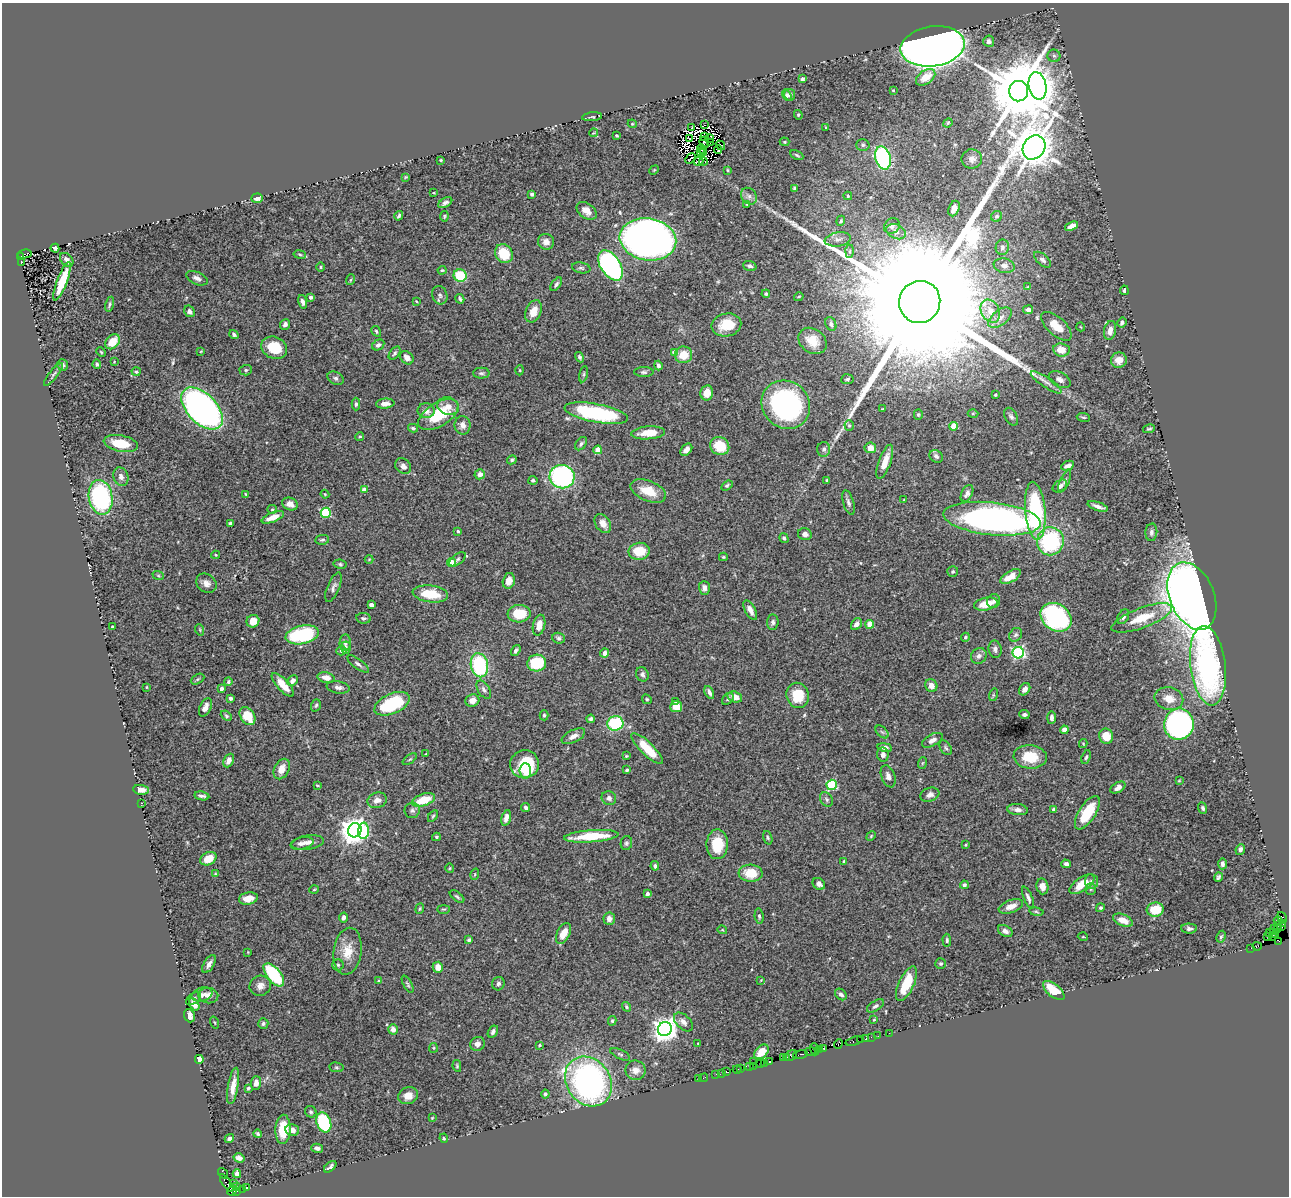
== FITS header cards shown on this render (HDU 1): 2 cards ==
NAXIS1  =                 1287
NAXIS2  =                 1194

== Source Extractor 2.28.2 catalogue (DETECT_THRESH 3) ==
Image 1287 x 1194 px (HDU 1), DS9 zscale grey, 1 PNG px = 1 image px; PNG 1291 x 1198 px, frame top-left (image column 1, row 1194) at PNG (2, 3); each listed source drawn as its Kron ellipse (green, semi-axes under 4 px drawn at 4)
Background 0.767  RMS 0.026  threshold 0.0791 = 3 sigma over >= 5 px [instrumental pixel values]
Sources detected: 493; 9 with non-positive FLUX_AUTO (blend fragments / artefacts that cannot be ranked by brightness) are neither listed nor drawn; the other 484 listed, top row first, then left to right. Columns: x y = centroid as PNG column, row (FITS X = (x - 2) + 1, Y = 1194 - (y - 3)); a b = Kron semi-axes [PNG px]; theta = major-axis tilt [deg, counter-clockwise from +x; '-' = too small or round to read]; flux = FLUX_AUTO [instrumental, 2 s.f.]
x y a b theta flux
989 41 6 5 - 4.7
933 46 32 20 8 2200
1054 56 6 6 - 3.9
926 77 11 7 36 27
802 79 4 4 - 3.9
1038 86 14 9 -79 1700
893 90 3 3 - 1.5
1019 91 10 9 - 21000
787 95 6 4 -58 4.6
790 95 6 5 - 6.8
798 115 5 4 - 2
592 117 10 3 7 2.3
948 123 5 4 - 2
632 124 4 4 - 1.8
704 125 2 2 - 3.4
826 127 3 2 - 1.5
692 128 4 2 - 5.3
593 133 4 3 - 1.5
616 135 3 2 - 1.9
705 136 2 2 - 1.5
689 139 3 2 - 3.2
710 139 4 2 - 1.9
704 142 6 4 -65 1.8
710 142 3 2 - 1.7
784 142 5 4 - 2.1
720 145 5 2 - 1
863 145 7 5 2 3.4
1034 147 13 10 54 7400
702 149 5 2 - 0.4
718 150 4 2 - 1.7
700 152 3 3 - 1.2
703 152 3 2 - 0.44
797 155 7 3 -26 2.8
883 158 12 7 -75 300
690 159 6 2 43 1.4
972 159 10 9 - 8.9
441 160 3 2 - 1.8
698 161 5 2 - 1.9
703 161 4 2 - 3
654 170 5 4 - 1.6
728 170 3 3 - 1.7
406 177 4 4 - 1.8
794 188 3 3 - 2.8
434 193 4 2 - 1.3
532 194 3 3 - 3.2
749 196 9 7 -53 7.1
848 196 4 4 - 2.1
257 198 6 4 2 7.5
445 203 8 4 31 6
747 204 3 2 - 1.9
954 209 8 5 67 9
587 211 11 7 -37 13
399 216 5 3 - 3.4
444 216 5 3 - 1.9
997 216 6 5 - 3.7
841 221 5 4 - 2.4
892 226 8 7 - 6.3
1071 226 7 4 21 13
896 232 10 7 -24 8.8
648 239 28 21 -9 1700
838 239 13 7 9 8.5
546 242 8 8 - 10
1002 247 8 6 79 5
55 248 4 3 - 3.8
849 251 6 4 88 3.2
504 253 10 8 -52 49
25 254 7 3 14 540
300 254 6 3 -9 2.1
21 257 4 3 - 290
67 260 8 5 -45 7.6
1043 260 10 5 -41 5.6
21 262 4 3 - 110
611 265 17 10 -57 420
750 266 7 5 -18 4.3
1004 266 10 7 -10 9.7
321 267 5 3 - 2
581 268 9 5 -10 4.4
442 270 4 4 - 2.1
460 276 6 6 - 63
197 278 11 6 -23 8.7
350 280 5 3 - 1.8
62 281 20 5 69 49
556 284 8 4 54 3.6
1028 287 4 4 - 2.2
1124 290 4 3 - 4.9
766 294 4 3 - 2.5
440 295 9 7 -69 5.5
311 297 4 3 - 6.5
799 297 5 3 - 1.9
460 299 5 3 - 3.4
416 301 3 2 - 1.4
303 302 7 4 -74 5.8
920 302 21 20 - 180000
110 304 8 3 76 3.3
1028 310 5 4 - 6.3
189 311 6 5 - 6.7
534 311 11 7 67 24
990 311 12 9 -62 20
1000 318 14 7 38 12
1122 322 5 4 - 5.3
285 324 6 5 - 5.8
831 324 7 5 -65 4.3
726 325 15 11 11 47
1056 326 19 9 -42 30
1081 327 4 3 - 1.1
1110 330 9 6 79 13
376 331 6 4 -59 2.5
234 335 5 3 - 3.8
813 341 15 12 -36 27
113 342 8 6 46 33
378 345 6 5 - 5.5
274 348 13 10 -25 49
1061 350 8 6 -6 23
201 351 4 3 - 1.3
101 352 5 3 - 1.9
674 352 4 4 - 17
395 353 7 4 52 3.8
683 355 9 8 - 28
579 357 5 4 - 3.2
407 358 7 5 -46 9.8
1119 360 8 7 - 18
114 362 3 2 - 1.3
97 364 5 4 - 3.5
62 365 6 5 - 5
658 366 5 3 - 6.1
246 370 6 5 - 2.9
520 370 5 3 - 1.5
136 372 4 4 - 3.1
644 372 9 5 0 4.4
481 373 8 5 0 4.1
53 374 14 4 52 4.2
584 374 8 3 79 2.4
336 378 8 6 -29 5
847 379 6 5 - 3
1060 380 12 7 -31 9
1046 382 18 5 -33 11
707 393 7 6 - 23
995 395 3 3 - 2.2
356 404 6 4 90 3.2
385 404 9 5 6 8.6
786 405 25 23 -45 330
448 406 11 8 -15 12
202 408 26 14 -46 990
883 409 4 2 - 1.9
426 411 8 7 - 12
596 413 32 9 -11 210
918 414 5 4 - 2.4
973 414 5 3 - 1.8
438 415 22 11 32 77
1011 417 9 6 -60 5.2
1083 417 6 3 -7 2.3
463 425 9 8 - 10
849 425 5 4 - 2.2
953 426 4 4 - 34
413 428 5 3 - 2.9
1149 429 6 3 11 2.7
648 433 17 6 4 30
360 437 4 4 - 2.3
121 443 17 8 -11 48
581 444 7 5 52 4.3
720 446 10 8 -33 39
870 448 6 5 - 17
824 449 7 6 - 5.4
598 450 4 4 - 33
686 450 7 5 48 8.9
936 456 7 5 -40 5.7
512 460 5 4 - 3.6
885 462 18 6 70 22
403 466 9 7 -48 9.5
1068 466 7 3 24 6.7
480 474 5 5 - 9.8
121 477 9 7 -68 8.5
562 477 12 11 - 320
533 480 4 4 - 3.1
827 480 3 3 - 2.2
1065 481 12 5 65 4.7
727 485 6 4 35 3.2
1060 486 8 5 36 7.7
364 490 4 4 - 15
648 491 19 10 -22 37
967 493 9 5 63 8
245 494 4 2 - 1.5
325 494 4 4 - 1.6
101 497 17 12 -80 260
904 499 3 2 - 1.1
848 502 13 5 -74 5.9
290 504 8 6 -21 10
1098 506 10 3 -19 7.5
272 509 5 4 - 2
1035 511 29 10 -85 220
326 513 5 5 - 120
273 517 12 4 22 20
992 519 49 16 -6 820
230 523 4 3 - 3.9
603 524 10 7 -57 14
458 531 4 4 - 2.6
1151 532 9 6 85 5.1
805 534 7 6 - 7.5
784 538 5 4 - 3.6
322 540 7 4 9 3.6
1050 541 14 13 - 180
639 551 10 8 8 45
216 555 4 4 - 2
723 557 4 3 - 1.9
369 559 4 3 - 1.3
458 559 9 5 37 3.4
451 562 4 4 - 23
340 564 6 4 -10 2.9
953 572 5 5 - 3
158 575 6 4 -20 2.6
1011 577 11 5 30 22
509 581 8 6 76 16
206 583 11 9 -38 12
333 587 16 6 67 7.3
704 588 7 5 -89 7.9
430 594 18 8 -7 55
1192 596 35 22 -68 2200
994 601 7 6 - 5.8
986 604 12 6 13 29
371 605 4 4 - 5.2
750 610 11 5 -63 13
519 614 11 8 4 53
1056 617 16 13 -35 240
1123 617 8 5 62 6.2
363 618 7 5 -8 3.7
1142 618 32 10 21 49
253 621 6 6 - 23
773 622 8 5 87 4.9
856 624 6 5 - 8.8
870 624 4 4 - 34
539 625 10 6 77 19
112 627 3 3 - 2.7
200 630 6 3 -72 1.9
302 635 17 9 12 140
1016 635 7 6 - 4.3
965 637 4 4 - 2.5
558 638 6 5 - 4.2
345 642 8 5 86 5.9
346 648 6 5 - 5.6
995 649 8 6 -79 5.6
516 650 6 3 54 4.1
341 651 5 4 - 3
605 653 4 4 - 11
1018 653 6 5 - 260
979 656 8 7 - 7.5
537 663 9 8 - 80
358 664 13 5 -37 5.3
479 665 12 8 -79 150
1208 666 40 17 -83 410
642 674 7 6 - 5.8
326 677 8 5 -13 12
198 679 7 4 28 2.6
293 681 6 5 - 10
228 682 4 4 - 3.2
283 685 15 5 -47 30
931 686 6 6 - 12
147 687 3 2 - 1.4
338 687 11 6 -9 6.8
221 688 4 3 - 7.8
1025 689 7 5 56 8.3
484 690 10 5 -58 6.4
709 692 7 4 -64 6.5
798 695 13 11 -71 48
993 695 6 4 72 2.7
735 697 7 5 -17 16
231 698 3 3 - 5.9
647 699 5 4 - 2.4
728 699 7 5 48 3.2
1169 699 14 11 -13 23
472 700 7 6 - 12
676 702 4 3 - 5.1
392 704 19 10 24 120
316 705 6 4 72 2.9
676 706 6 5 - 26
205 707 10 5 65 11
544 715 5 4 - 2.7
1024 715 5 4 - 5.3
226 716 6 4 -40 2.8
247 716 10 7 -57 38
1051 718 6 4 89 6.9
591 719 4 4 - 5.3
615 723 8 7 - 130
1179 724 16 15 - 490
1064 730 4 4 - 20
882 732 8 4 -44 3.5
573 736 13 6 26 11
1106 736 7 7 - 32
932 740 11 5 29 10
1083 744 4 4 - 1.7
885 747 7 4 -9 6.6
946 748 8 5 -59 3.7
647 749 21 6 -45 61
426 754 3 2 - 1.4
883 755 7 6 - 7.1
626 756 3 3 - 1.8
1030 757 17 11 -5 49
1086 757 7 4 73 3.1
410 759 8 4 35 3
229 761 7 4 66 10
922 763 6 3 70 2.2
525 764 14 14 - 76
282 769 11 7 64 18
627 770 4 3 - 2.8
525 771 7 6 - 11
888 776 11 6 -69 8.8
1179 781 4 2 - 1.2
317 785 4 2 - 1.8
832 785 5 5 - 130
1118 788 8 5 30 8.9
141 790 8 5 -7 9.1
930 795 10 7 19 11
202 796 7 3 -11 4.4
609 798 7 7 - 7.5
827 799 8 6 -55 4.6
377 800 10 7 16 11
423 800 12 6 19 46
141 803 2 2 - 1.1
526 808 5 4 - 4.4
1203 808 5 4 - 3.4
412 810 8 7 - 5.9
1018 810 10 5 -5 7.5
1053 810 4 4 - 3.6
1087 813 19 8 57 64
433 816 6 4 58 2.6
506 818 8 4 74 10
355 830 7 6 - 2300
364 831 8 5 87 79
591 836 27 6 4 71
871 836 5 4 - 2.2
436 837 4 3 - 2.9
768 838 7 4 -72 2.8
308 842 17 7 8 12
302 843 11 6 13 7.9
626 843 7 5 80 3.7
717 844 15 10 89 52
965 845 4 3 - 1.7
1240 849 5 4 - 6.3
208 859 8 6 28 27
844 861 4 3 - 2.1
1066 864 4 4 - 5.2
1222 864 6 4 87 5.6
655 866 5 4 - 4.1
450 868 5 3 - 1.7
751 873 12 8 -3 41
215 874 4 3 - 1.5
475 874 6 3 73 2.2
1218 877 5 3 - 3.1
1092 881 7 6 - 6
819 884 7 5 -37 7
1082 884 14 6 33 32
964 885 4 4 - 3.6
1042 886 8 6 -76 9.3
1091 889 5 5 - 2.6
314 890 4 3 - 1.6
647 894 4 3 - 7.2
457 897 8 4 -37 3.2
248 898 9 6 12 22
1028 898 11 4 -67 5.8
1011 906 12 6 19 16
1100 908 4 4 - 3
420 909 5 4 - 2.3
444 909 6 3 0 2.1
1155 910 8 7 - 45
1036 912 7 3 -9 2.4
759 916 8 4 -84 3.3
1282 917 6 4 -58 85
343 918 5 4 - 7.8
609 919 6 6 - 9.9
1123 920 10 6 -24 18
1278 921 4 2 - 25
1282 923 3 3 - 18
1277 925 3 2 - 32
1282 927 3 2 - 1.2
1189 929 8 5 -1 5.1
1278 929 3 2 - 8.5
722 930 5 4 - 1.7
1274 930 5 2 - 19
1005 931 8 5 -32 7.4
1270 932 2 2 - 9.9
563 933 11 6 64 23
1275 934 3 2 - 24
1268 936 2 2 - 7.4
1083 937 5 3 - 1.6
1221 937 6 4 62 3
1272 937 3 2 - 14
469 940 4 3 - 3.1
947 940 6 4 -85 3.1
1278 941 3 2 - 7.9
1257 946 4 3 - 32
1251 948 2 2 - 8.3
348 951 23 14 82 34
248 952 3 3 - 1.2
209 964 10 5 58 8.7
941 964 5 5 - 3.5
338 965 6 5 - 3.1
438 967 5 5 - 19
274 975 14 7 -51 120
761 980 3 2 - 1.3
378 981 4 3 - 2.6
408 984 10 4 -62 3
498 984 7 6 - 4.6
906 984 19 7 65 50
260 986 11 10 - 12
1054 990 13 6 -39 36
202 994 10 7 16 7.4
841 994 6 5 - 6.3
208 995 10 7 -7 11
193 999 9 5 37 4.1
194 1004 6 4 -58 11
875 1006 9 5 33 4.7
626 1007 5 4 - 3
189 1016 7 5 -70 11
874 1020 3 2 - 1.5
612 1021 5 3 - 2.2
683 1022 11 7 -44 8.3
215 1023 6 3 -71 1.5
263 1024 5 5 - 3.7
393 1029 5 5 - 11
665 1029 7 7 - 1600
493 1032 6 4 60 4.9
889 1033 2 2 - 7.1
878 1036 2 2 - 4.4
871 1037 2 2 - 6
861 1039 3 2 - 11
866 1039 3 3 - 35
854 1041 9 3 15 55
698 1043 2 2 - 1.3
477 1044 7 7 - 7.8
838 1044 5 3 - 44
539 1045 4 3 - 2.8
433 1048 5 4 - 2
814 1049 6 2 -72 23
824 1049 3 2 - 0.097
819 1050 3 3 - 51
761 1052 8 5 44 17
810 1052 5 3 - 64
620 1054 10 4 -25 3.5
800 1054 7 3 13 81
791 1055 6 4 43 25
787 1057 3 3 - 30
783 1058 4 3 - 40
199 1059 4 4 - 27
754 1062 2 2 - 16
769 1062 3 3 - 52
765 1063 3 2 - 7.3
761 1064 3 2 - 39
457 1066 6 4 -81 2.7
750 1066 3 2 - 31
753 1066 2 2 - 28
336 1067 7 5 -7 3
741 1068 2 2 - 22
737 1069 4 2 - 2.2
635 1070 10 9 - 14
727 1072 3 3 - 54
722 1073 2 2 - 5.4
716 1074 2 2 - 20
704 1078 4 2 - 11
699 1079 3 2 - 2.7
588 1081 26 22 -53 560
256 1083 7 5 88 9.6
233 1086 18 5 80 17
248 1088 4 3 - 2.7
545 1094 4 4 - 3.6
408 1096 10 8 23 15
311 1112 6 5 - 3.5
432 1118 3 2 - 1.5
324 1122 10 7 -69 130
283 1129 14 7 87 45
292 1130 7 6 - 11
258 1134 4 3 - 2.9
444 1138 5 4 - 2.2
229 1139 5 4 - 4.3
317 1148 6 4 -15 5.1
239 1158 5 4 - 8.3
330 1167 7 3 40 4.8
223 1173 6 3 -52 29
237 1174 4 4 - 17
227 1183 10 4 -55 130
234 1183 3 2 - 11
237 1187 3 2 - 52
246 1188 4 3 - 82
243 1189 3 2 - 6.7
232 1191 5 3 - 33
237 1191 3 2 - 11
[9 non-positive-flux detections neither listed nor drawn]